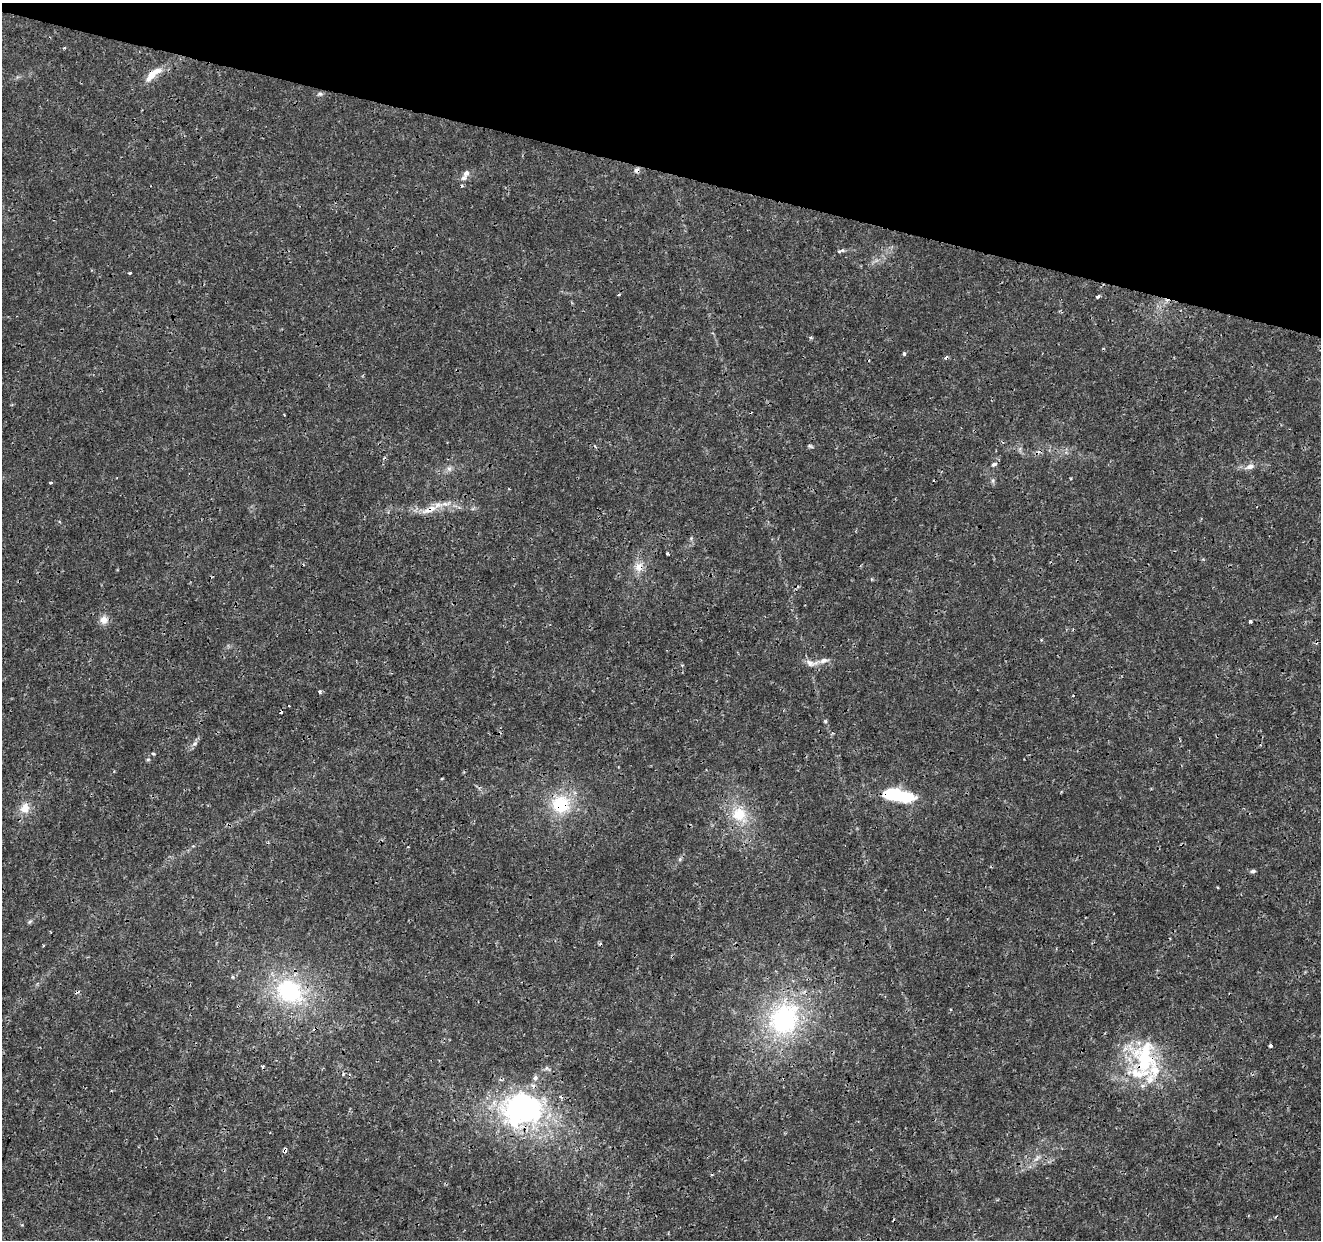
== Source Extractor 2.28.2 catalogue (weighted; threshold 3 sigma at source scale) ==
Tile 2 of 4 x 4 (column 2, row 1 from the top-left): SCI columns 1320-2638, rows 3933-5170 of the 5285 x 5452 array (HDU 1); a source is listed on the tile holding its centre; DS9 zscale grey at full resolution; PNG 1323 x 1242 px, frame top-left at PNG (2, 3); no overlay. Shown black and unused: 14% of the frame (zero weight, under 3 of 4 exposures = <1% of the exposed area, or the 3 px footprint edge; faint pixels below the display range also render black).
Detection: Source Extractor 2.28.2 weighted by HDU 2 'WHT'; one run over the whole footprint, this tile lists its part. Background 0.00236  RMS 7.8e-04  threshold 0.00352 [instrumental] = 3 sigma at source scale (4.5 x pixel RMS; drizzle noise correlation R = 1.50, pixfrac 1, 0.0396/0.0396 arcsec/px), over >= 5 px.
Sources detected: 58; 8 cosmic-ray / hot-pixel residue — not listed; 5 inside a brighter listed object's ellipse — not listed separately; the other 45 listed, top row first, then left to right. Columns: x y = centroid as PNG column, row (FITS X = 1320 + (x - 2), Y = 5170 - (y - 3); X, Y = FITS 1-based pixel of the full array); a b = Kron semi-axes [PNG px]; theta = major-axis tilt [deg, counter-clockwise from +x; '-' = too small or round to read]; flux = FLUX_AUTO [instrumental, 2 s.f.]
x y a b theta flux
153 74 25 8 41 1.1
320 94 6 5 - 0.14
636 170 8 6 65 0.24
466 173 9 7 51 0.35
842 250 8 4 1 0.16
130 273 3 3 - 0.084
619 294 5 3 - 0.07
1098 297 3 3 - 0.29
810 338 5 4 - 0.13
904 353 5 4 - 0.14
284 415 3 2 - 0.057
810 446 8 4 -14 0.12
994 464 8 5 30 0.21
1250 466 9 7 17 0.42
449 469 8 6 90 0.26
993 481 6 4 -72 0.14
51 483 4 3 - 0.089
429 510 26 8 21 1.1
691 538 5 5 - 0.1
667 554 3 2 - 0.092
639 567 13 11 63 0.78
104 620 11 10 - 0.58
1250 622 3 3 - 0.19
811 663 17 8 -5 0.57
682 665 4 4 - 0.074
320 691 5 4 - 0.13
825 721 6 3 -72 0.1
195 744 8 6 43 0.22
153 754 4 3 - 0.11
899 796 29 9 -11 6.7
560 804 23 23 - 3.6
25 808 12 11 - 0.9
739 815 21 18 -48 2.4
680 859 6 5 - 0.13
1253 871 6 5 - 0.16
29 922 7 4 32 0.14
289 991 36 29 -34 8.1
784 1019 49 40 53 11
1270 1045 4 3 - 0.12
1145 1057 52 31 -89 6.8
547 1068 7 5 -47 0.17
535 1078 8 5 89 0.22
523 1108 28 22 -6 27
285 1150 6 4 79 0.27
1037 1158 11 6 45 0.33
Overlapping masked pixels (flux is a lower limit): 9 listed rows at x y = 153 74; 636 170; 429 510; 639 567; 899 796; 560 804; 1145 1057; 523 1108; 285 1150